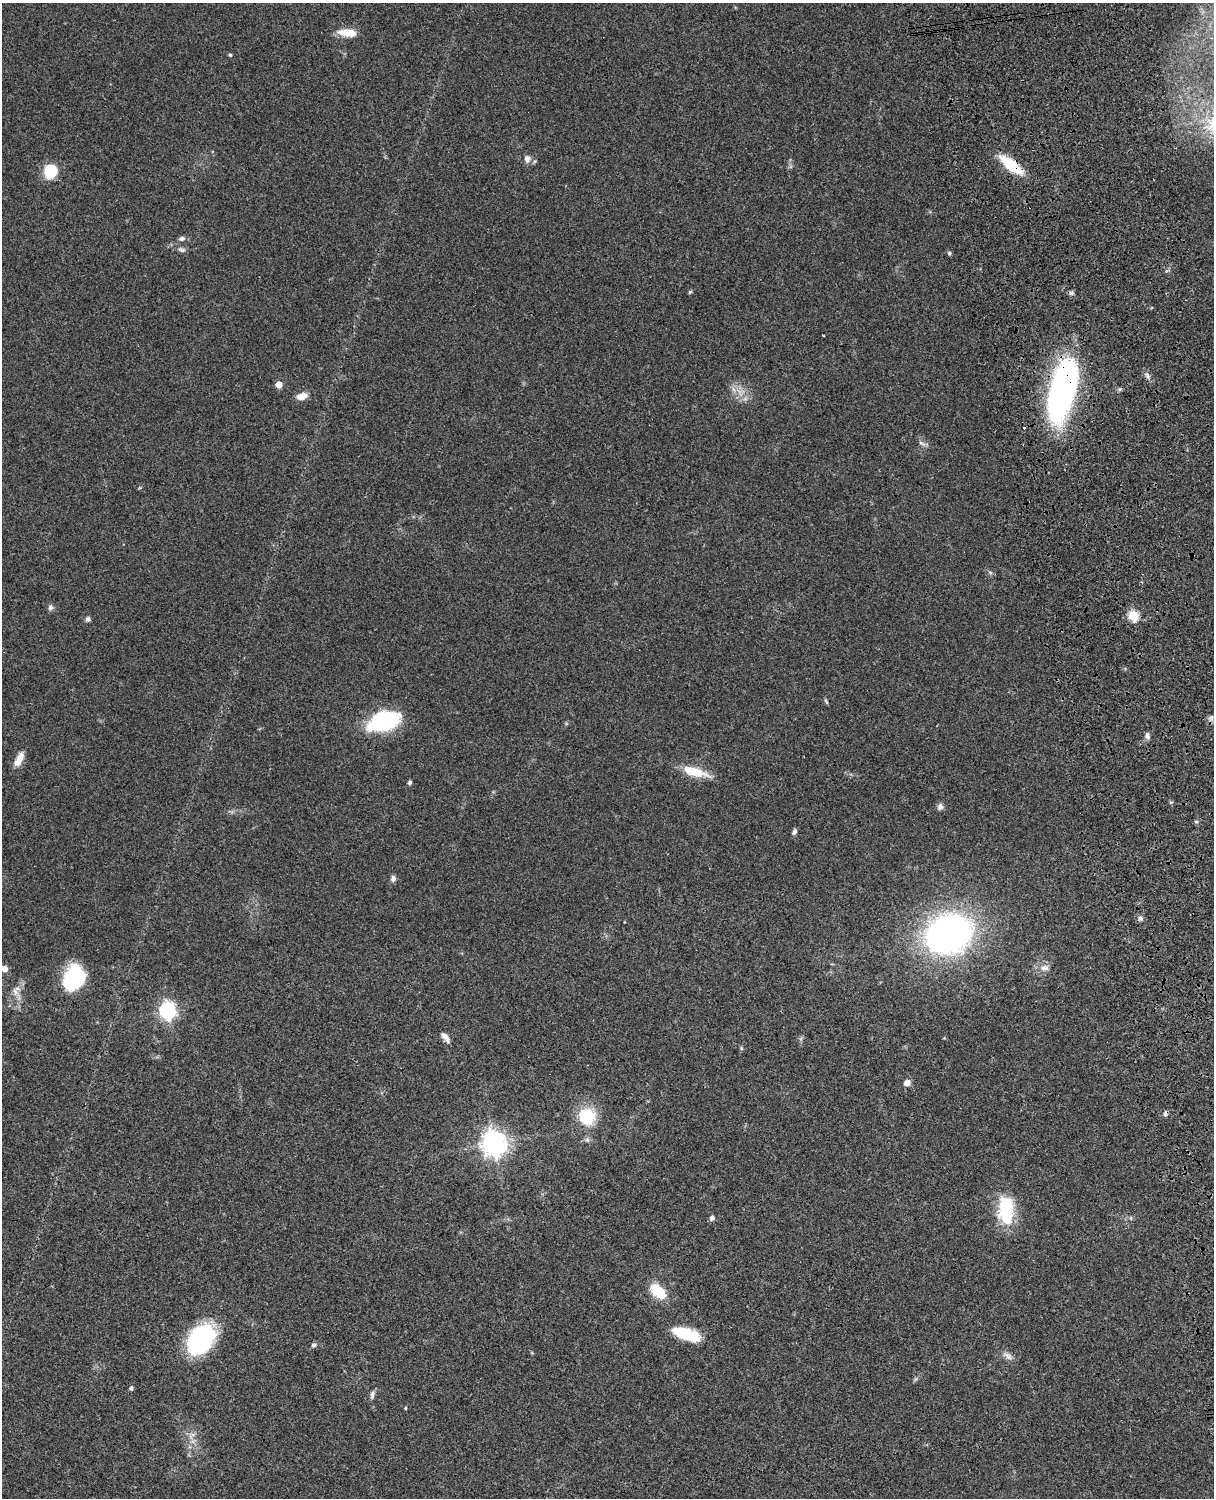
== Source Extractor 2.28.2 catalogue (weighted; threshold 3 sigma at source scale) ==
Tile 6 of 4 x 3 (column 2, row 2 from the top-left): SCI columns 1333-2544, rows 1773-3268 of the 5087 x 4927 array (HDU 1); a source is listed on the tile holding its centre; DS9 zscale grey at full resolution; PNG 1216 x 1500 px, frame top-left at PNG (2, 3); no overlay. Shown black and unused: <1% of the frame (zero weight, under 3 of 4 exposures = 6% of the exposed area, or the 3 px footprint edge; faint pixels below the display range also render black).
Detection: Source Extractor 2.28.2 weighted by HDU 2 'WHT'; one run over the whole footprint, this tile lists its part. Background 0.0823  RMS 0.006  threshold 0.0271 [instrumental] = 3 sigma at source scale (4.5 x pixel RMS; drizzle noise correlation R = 1.50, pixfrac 1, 0.05/0.05 arcsec/px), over >= 5 px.
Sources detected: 58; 3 cosmic-ray / hot-pixel residue — not listed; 1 inside a brighter listed object's ellipse — not listed separately; the other 54 listed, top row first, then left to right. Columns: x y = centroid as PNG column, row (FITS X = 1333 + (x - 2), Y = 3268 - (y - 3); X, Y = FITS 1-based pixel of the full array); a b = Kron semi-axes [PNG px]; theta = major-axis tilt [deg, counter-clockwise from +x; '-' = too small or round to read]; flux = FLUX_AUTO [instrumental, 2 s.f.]
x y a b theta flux
347 33 23 9 -6 8.7
230 55 4 4 - 0.77
527 159 10 9 - 3.2
1011 165 19 8 -38 35
50 171 15 14 - 16
182 238 8 6 13 2
182 250 11 6 -12 1.9
949 253 6 5 - 0.85
690 292 5 4 - 0.76
1147 376 8 4 -81 1.6
279 384 5 5 - 8.7
1062 391 64 23 73 190
740 392 12 4 -67 3.1
302 396 11 7 16 6.3
922 443 11 5 -27 1.9
990 572 6 4 -20 0.91
50 607 8 6 75 1.8
1134 615 5 5 - 41
88 619 6 6 - 1.4
826 701 9 3 -57 0.84
1211 718 7 6 - 1.6
384 721 36 19 18 48
1147 736 8 6 -76 2
19 759 20 8 62 5.8
694 771 30 10 -16 15
409 782 5 4 - 1.2
940 807 8 7 - 2.2
1196 821 6 3 -19 0.72
794 832 7 5 71 1.8
393 878 8 6 74 2.1
1140 918 7 6 - 1.9
949 934 36 30 21 250
1044 968 14 8 14 4.2
5 969 7 6 - 4.2
75 978 25 20 68 43
15 992 29 6 -57 4.9
167 1011 7 6 - 200
445 1037 14 6 -54 3.2
741 1048 6 4 -72 0.73
907 1082 8 6 29 3.4
587 1116 16 16 - 26
587 1140 8 6 -68 1.5
494 1143 8 8 - 620
1006 1210 36 19 -88 30
712 1218 7 6 - 1.6
657 1291 18 10 -43 19
686 1334 31 12 -18 22
201 1339 26 18 50 88
314 1345 7 6 - 1.5
1008 1356 15 7 -31 3.3
131 1388 5 4 - 1.5
372 1395 11 6 81 1.9
405 1408 5 3 - 0.52
192 1435 10 7 35 2.8
Overlapping masked pixels (flux is a lower limit): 2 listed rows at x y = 1011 165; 1062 391
Isophote crosses this tile's border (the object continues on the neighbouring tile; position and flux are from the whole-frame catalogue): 1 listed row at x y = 5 969